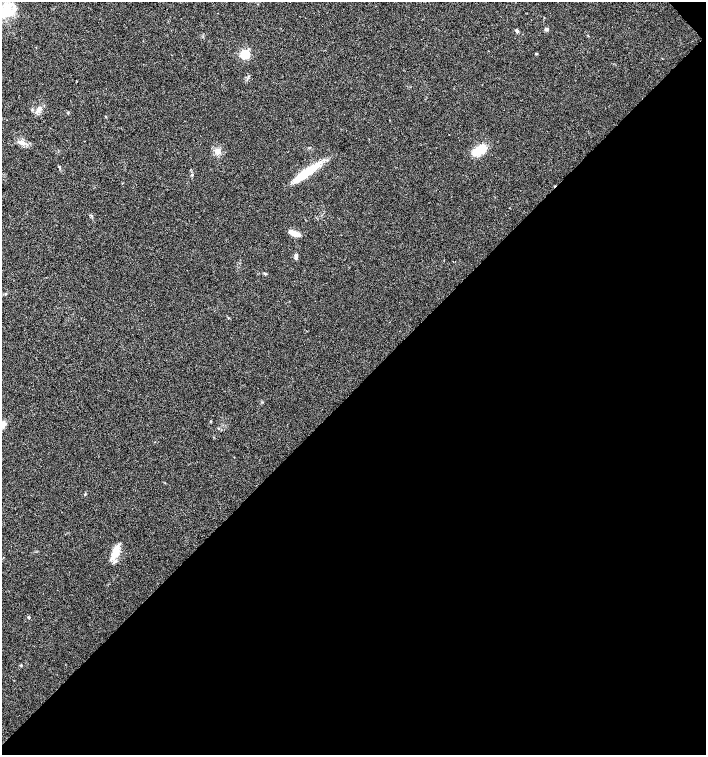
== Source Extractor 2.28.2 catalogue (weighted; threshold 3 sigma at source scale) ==
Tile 12 of 4 x 4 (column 4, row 3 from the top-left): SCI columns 4446-5853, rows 1506-3010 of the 6007 x 6026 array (HDU 1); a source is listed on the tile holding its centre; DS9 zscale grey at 2 x 2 block average (1 PNG px = mean of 2 x 2 image px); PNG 708 x 757 px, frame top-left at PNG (2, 2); no overlay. Shown black and unused: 49% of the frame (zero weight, under 3 of 4 exposures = <1% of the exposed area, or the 3 px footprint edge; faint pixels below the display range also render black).
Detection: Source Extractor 2.28.2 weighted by HDU 2 'WHT'; one run over the whole footprint, this tile lists its part. Background 0.021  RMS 0.0028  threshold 0.0128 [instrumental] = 3 sigma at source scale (4.5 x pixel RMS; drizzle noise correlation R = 1.50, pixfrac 1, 0.0396/0.0396 arcsec/px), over >= 5 px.
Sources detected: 23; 1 inside a brighter object's white glare — not listed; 2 inside a brighter listed object's ellipse — not listed separately; the other 20 listed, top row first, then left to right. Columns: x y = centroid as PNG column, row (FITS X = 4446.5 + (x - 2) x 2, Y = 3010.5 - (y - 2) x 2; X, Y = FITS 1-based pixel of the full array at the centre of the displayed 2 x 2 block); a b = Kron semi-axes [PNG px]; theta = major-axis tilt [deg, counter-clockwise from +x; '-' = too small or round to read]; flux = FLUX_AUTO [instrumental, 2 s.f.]
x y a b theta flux
6 10 19 16 -89 17
546 29 4 4 - 1.4
517 31 5 4 - 1.2
245 54 4 3 - 55
536 54 3 3 - 0.51
39 109 7 6 - 3
105 116 3 2 - 0.33
21 142 8 4 -12 2.9
479 151 15 9 26 14
218 152 4 2 - 0.85
59 167 4 3 - 0.65
307 172 34 8 34 20
295 233 10 6 -18 5.3
296 257 6 4 75 1.5
453 261 2 2 - 0.22
265 273 5 2 - 0.5
210 421 3 2 - 0.43
2 424 6 5 - 5.8
115 552 18 7 66 9
29 617 3 2 - 0.93
Isophote crosses this tile's border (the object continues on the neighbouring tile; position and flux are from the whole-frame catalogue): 1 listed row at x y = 2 424
Diffuse or blended objects may show on this block-average render without a row.